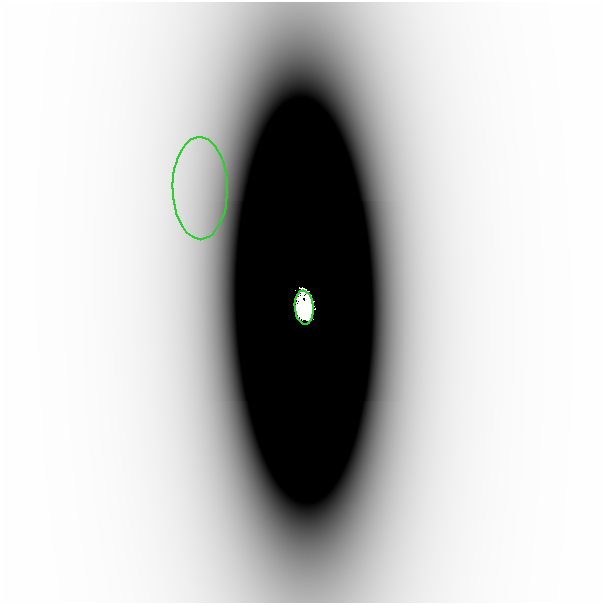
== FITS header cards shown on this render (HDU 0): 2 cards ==
NAXIS1  =                  601
NAXIS2  =                  601

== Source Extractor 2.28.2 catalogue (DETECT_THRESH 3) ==
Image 601 x 601 px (HDU 0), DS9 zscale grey, 1 PNG px = 1 image px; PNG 605 x 605 px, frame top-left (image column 1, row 601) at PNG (0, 2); each listed source drawn as its Kron ellipse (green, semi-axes under 4 px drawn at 4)
Background -1.94e-06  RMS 9.0e-07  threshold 2.70e-06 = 3 sigma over >= 5 px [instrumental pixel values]
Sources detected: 3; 1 with non-positive FLUX_AUTO (blend fragments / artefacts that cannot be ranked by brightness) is neither listed nor drawn; the other 2 listed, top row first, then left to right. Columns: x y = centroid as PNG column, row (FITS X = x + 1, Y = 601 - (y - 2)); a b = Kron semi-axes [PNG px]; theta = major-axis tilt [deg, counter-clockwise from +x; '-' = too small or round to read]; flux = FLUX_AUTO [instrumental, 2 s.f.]
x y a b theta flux
198 188 51 27 -89 0.0092
302 307 17 9 -84 22
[1 non-positive-flux detection neither listed nor drawn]